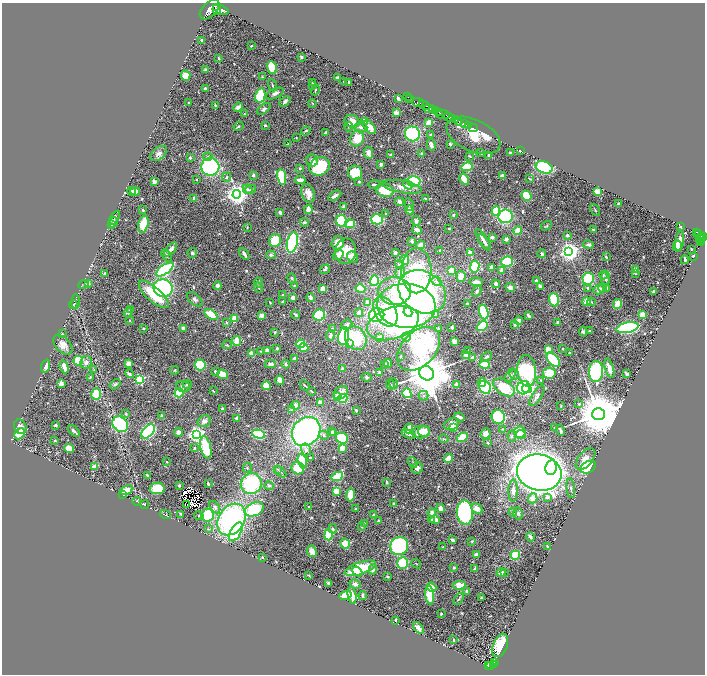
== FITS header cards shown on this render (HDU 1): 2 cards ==
NAXIS1  =                 1405
NAXIS2  =                 1344

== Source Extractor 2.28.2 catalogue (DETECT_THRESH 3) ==
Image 1405 x 1344 px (HDU 1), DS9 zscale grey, zoomed out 1/2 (1 PNG px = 2 x 2 image px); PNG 707 x 676 px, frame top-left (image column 1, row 1343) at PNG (2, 3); each listed source drawn as its Kron ellipse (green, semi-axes under 4 px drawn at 4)
Background 0.891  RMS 0.027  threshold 0.0822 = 3 sigma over >= 5 px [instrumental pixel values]
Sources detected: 644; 19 cannot appear on this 1/2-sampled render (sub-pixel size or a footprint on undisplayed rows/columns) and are neither listed nor drawn; of the other 625, the 500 brightest by FLUX_AUTO listed and drawn (125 fainter detections omitted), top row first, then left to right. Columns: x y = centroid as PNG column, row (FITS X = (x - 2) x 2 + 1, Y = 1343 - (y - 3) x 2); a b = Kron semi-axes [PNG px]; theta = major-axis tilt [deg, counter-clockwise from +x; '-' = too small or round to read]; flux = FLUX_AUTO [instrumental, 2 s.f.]
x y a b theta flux
210 10 12 7 44 13000
217 10 5 2 - 2700
221 10 8 4 -21 7000
202 40 2 2 - 12
251 46 2 2 - 5.5
301 57 2 2 - 12
219 58 2 2 - 7.8
272 67 6 4 -70 120
205 69 3 2 - 7.2
186 76 5 4 - 52
262 77 3 2 - 4.7
338 78 3 3 - 18
344 81 3 2 - 4.2
349 82 3 2 - 20
313 83 3 3 - 4
272 85 6 3 -66 7.1
313 85 4 3 - 12
205 89 3 3 - 15
315 90 5 2 - 5.6
275 93 9 4 25 24
260 96 7 5 78 190
408 97 2 1 - 34
410 98 2 1 - 67
398 99 4 2 - 18
285 101 6 3 42 14
188 103 3 2 - 4.8
312 103 4 3 - 4.8
418 103 6 2 -22 3000
424 105 6 2 -23 2400
215 106 3 2 - 9.6
238 107 5 4 - 26
264 109 8 4 38 12
429 109 4 2 - 690
432 110 4 2 - 450
435 110 3 2 - 550
396 113 4 4 - 20
440 113 3 2 - 670
245 114 2 2 - 3.9
443 115 7 3 -4 1400
449 117 5 2 - 3900
455 120 2 2 - 730
352 121 7 6 - 54
365 121 3 2 - 140
459 121 4 2 - 2000
428 123 4 3 - 99
464 124 2 1 - 360
265 125 2 2 - 7.9
239 126 5 3 - 6.4
468 126 2 1 - 230
349 127 5 3 - 7.1
361 127 7 5 -2 19
369 127 8 5 -50 80
473 128 5 1 - 96
306 131 5 3 - 6.7
326 133 3 3 - 11
412 134 7 7 - 420
431 135 4 3 - 9.1
473 135 28 16 -25 380
296 138 2 2 - 4
357 138 8 6 64 95
288 144 4 2 - 4.8
450 144 2 2 - 25
431 145 6 3 -78 20
520 151 2 2 - 10
159 153 9 6 38 22
369 153 6 4 -83 31
481 153 2 2 - 6.2
510 153 2 2 - 8.6
421 154 4 3 - 11
390 155 3 3 - 8.2
489 155 3 2 - 16
470 156 4 3 - 5.1
208 157 4 4 - 9.9
190 158 2 2 - 13
312 161 6 6 - 20
381 164 3 3 - 12
320 166 10 9 - 250
210 167 9 9 - 700
467 167 5 3 - 160
544 167 9 6 -23 450
300 168 2 2 - 12
355 173 7 7 - 150
253 175 3 3 - 9.4
502 176 3 3 - 36
227 177 4 3 - 7.8
282 177 8 4 -80 160
464 179 6 3 -60 73
530 179 4 2 - 4.3
196 180 2 2 - 6.9
300 180 5 3 - 32
359 181 2 2 - 10
414 181 6 5 - 300
154 182 3 3 - 29
374 184 7 2 2 10
408 185 5 4 - 19
402 187 20 6 -10 57
248 189 5 4 - 11
250 189 6 3 16 11
385 190 9 6 -21 120
132 191 4 3 - 18
135 192 5 4 - 16
597 192 4 3 - 42
308 193 10 6 -71 41
237 194 4 4 - 4600
335 196 7 3 30 18
526 196 5 4 - 200
194 198 3 2 - 14
426 198 4 2 - 6.1
399 202 4 4 - 22
409 204 7 3 -67 8.6
619 204 3 2 - 21
343 207 3 2 - 14
308 209 4 2 - 50
143 210 3 2 - 8.1
410 210 4 4 - 55
595 210 6 2 -59 4.1
496 211 5 4 - 200
280 213 4 2 - 12
386 214 3 3 - 4.6
453 215 3 2 - 5.3
505 216 7 6 - 370
115 218 8 2 59 8.8
377 219 6 5 - 300
342 221 6 5 - 310
416 221 5 4 - 15
113 222 6 3 58 9.6
304 222 4 4 - 8.8
112 224 4 2 - 4.1
143 224 8 5 75 120
350 224 5 4 - 150
546 226 6 3 31 6.4
247 227 4 2 - 4.4
681 227 3 3 - 4.2
449 228 3 2 - 4.8
417 230 5 3 - 31
593 230 2 2 - 5.8
518 231 4 3 - 110
697 232 3 2 - 330
699 234 2 2 - 200
567 235 4 3 - 13
703 236 2 2 - 780
492 237 3 3 - 13
701 237 2 2 - 590
699 238 2 1 - 70
506 239 4 3 - 13
275 240 6 6 - 180
483 240 13 3 -58 29
701 240 5 2 - 250
412 241 4 3 - 15
680 241 11 3 81 69
292 242 10 5 77 730
484 242 9 3 -52 21
700 242 3 2 - 110
338 243 7 6 - 66
421 245 4 4 - 36
588 245 5 4 - 16
677 246 5 4 - 39
171 249 8 3 49 26
691 249 2 2 - 4.5
440 250 3 3 - 7.6
346 251 13 10 82 100
569 251 4 4 - 3600
192 253 5 4 - 11
395 253 3 3 - 13
470 253 4 3 - 42
244 254 6 2 -57 21
542 254 4 2 - 13
166 255 6 3 -54 13
271 255 5 4 - 8.8
338 255 6 4 37 38
693 256 2 2 - 10
352 257 6 5 - 41
606 257 3 2 - 8.1
405 260 5 3 - 120
685 260 4 2 - 12
507 262 6 5 - 220
399 265 4 3 - 6
475 267 6 4 81 310
491 267 2 2 - 41
165 269 10 4 35 480
325 269 5 3 - 8.3
635 269 3 3 - 27
451 270 4 4 - 80
502 270 3 3 - 57
416 271 22 15 90 660
400 273 6 5 - 21
105 274 3 3 - 16
635 274 4 3 - 4.1
603 275 4 3 - 5.5
461 276 6 4 85 48
292 278 5 3 - 5.7
588 278 6 6 - 220
605 278 7 4 83 17
374 281 5 4 - 310
436 281 5 4 - 12
536 281 3 3 - 9
258 282 5 3 - 10
476 282 7 3 -4 40
83 284 5 2 - 4.3
88 284 4 3 - 11
496 284 4 3 - 30
294 285 3 2 - 3.9
218 286 4 3 - 16
540 286 3 2 - 12
510 287 5 3 - 20
163 288 9 8 - 630
259 288 5 3 - 6.5
323 288 3 3 - 44
588 288 4 3 - 7.3
602 288 4 4 - 7.8
606 288 3 3 - 8.2
360 289 5 4 - 170
599 289 5 5 - 26
394 291 16 14 -4 200
477 291 6 3 61 13
654 291 3 2 - 10
422 292 25 20 -33 610
154 294 19 7 -41 190
283 295 3 3 - 5.6
293 298 3 3 - 24
310 298 4 4 - 20
195 299 9 5 -41 16
554 300 7 4 -72 170
586 301 4 3 - 50
76 302 7 2 86 6.3
283 302 3 3 - 7.8
368 302 3 2 - 42
591 302 4 3 - 5.3
270 303 2 2 - 5
467 304 3 2 - 5.5
618 304 5 3 - 81
73 305 4 3 - 4.4
406 306 29 22 -4 2200
130 310 2 2 - 13
385 312 16 10 -62 210
408 312 5 4 - 140
484 312 7 4 -72 340
128 313 5 4 - 12
359 313 4 3 - 22
211 314 7 4 -34 95
435 314 3 3 - 17
295 315 4 2 - 11
319 315 6 5 - 330
377 315 8 7 - 410
528 315 4 2 - 12
642 315 3 3 - 70
262 316 4 4 - 25
234 319 4 3 - 83
519 320 4 4 - 20
130 321 4 3 - 6.4
558 322 3 3 - 13
226 323 3 3 - 5.4
393 323 27 15 18 820
347 325 5 5 - 14
515 325 4 3 - 11
482 326 6 4 39 190
452 327 3 2 - 8.6
143 328 2 2 - 10
183 328 3 3 - 17
332 328 4 3 - 5.2
627 328 11 5 11 580
438 329 4 3 - 7.7
583 331 5 4 - 9.7
590 331 3 2 - 11
275 332 3 2 - 8.6
62 334 3 3 - 6.9
330 335 5 3 - 17
343 336 9 5 78 650
406 337 4 4 - 9.2
356 338 12 10 -57 250
380 338 4 3 - 48
237 341 5 4 - 56
454 341 4 3 - 51
349 343 3 3 - 14
300 344 4 4 - 130
63 345 11 7 -46 37
227 345 5 3 - 5.3
277 348 3 3 - 6.8
304 348 5 3 - 70
419 349 25 17 47 690
563 349 2 2 - 5
267 350 3 3 - 32
548 350 3 3 - 99
261 351 3 3 - 4.3
467 351 3 3 - 10
569 353 3 3 - 4.5
252 354 3 3 - 67
466 355 4 3 - 19
401 357 2 2 - 4.8
486 357 6 3 36 12
294 358 4 2 - 8.6
472 358 3 3 - 19
553 360 8 5 -51 300
78 361 5 4 - 170
86 362 6 5 - 21
129 363 3 3 - 49
388 363 4 4 - 20
270 364 6 4 1 23
286 364 4 3 - 9.1
384 364 4 3 - 4.9
485 364 5 3 - 120
200 365 5 5 - 220
46 366 6 4 70 32
64 367 6 3 -72 36
609 368 10 4 -73 43
342 369 3 3 - 6.6
94 370 3 3 - 4.3
175 370 4 3 - 4.7
527 371 15 9 -84 740
596 371 10 7 86 580
215 372 3 3 - 16
379 373 3 2 - 19
426 373 7 7 - 32000
549 373 6 6 - 110
129 374 5 3 - 10
223 374 5 4 - 76
627 374 4 2 - 10
510 375 8 4 56 12
514 375 5 4 - 10
90 377 4 3 - 6.6
366 377 5 3 - 7.5
140 379 3 3 - 610
280 380 5 3 - 62
541 380 2 2 - 8.8
482 382 4 3 - 44
61 383 4 3 - 23
115 384 6 4 40 10
187 384 4 3 - 7.5
393 384 5 2 - 4.9
305 385 5 2 - 6.3
390 385 5 3 - 5.9
457 385 3 3 - 31
183 386 7 5 -16 19
266 386 4 4 - 93
485 387 7 5 -51 450
504 387 12 7 -33 200
524 388 7 6 - 430
527 389 5 4 - 140
213 391 3 2 - 4.1
312 391 4 2 - 5
179 393 4 4 - 170
341 393 8 6 32 39
407 393 5 4 - 190
96 394 5 5 - 120
337 396 2 2 - 100
423 396 5 5 - 15
537 396 12 5 57 18
342 398 5 4 - 180
320 402 4 3 - 25
579 404 4 3 - 7.3
296 405 4 3 - 24
561 406 2 2 - 5.3
223 409 2 2 - 64
291 410 4 3 - 6
356 410 2 2 - 6.8
126 414 4 3 - 6.1
598 414 6 6 - 41000
162 416 3 3 - 8.7
460 417 5 2 - 21
498 417 7 6 - 320
237 419 3 3 - 30
204 421 7 5 29 21
120 424 9 6 -44 490
451 424 8 5 23 34
56 425 2 2 - 27
20 427 7 6 - 25
454 428 4 3 - 44
554 428 3 3 - 4.2
409 429 5 3 - 74
503 429 3 3 - 4.8
74 431 7 2 -45 12
148 431 8 5 50 490
424 431 6 5 - 56
560 431 5 2 - 13
178 432 4 4 - 24
306 432 15 13 48 1400
332 432 4 3 - 9.4
421 432 9 6 7 83
520 432 6 5 - 140
333 433 3 3 - 6.4
19 434 6 4 45 100
197 434 4 4 - 2000
258 434 6 4 -19 270
409 434 7 4 -21 16
486 434 5 5 - 29
521 434 5 4 - 82
324 435 5 3 - 7.7
512 436 5 4 - 9.1
462 437 6 4 32 93
342 438 6 5 - 230
444 439 4 2 - 5.5
55 441 3 3 - 5.4
488 443 3 2 - 7.5
206 447 11 5 -76 250
69 448 5 3 - 80
194 448 4 3 - 5.5
342 448 4 3 - 78
306 450 6 5 - 17
310 458 2 2 - 17
448 458 5 3 - 68
585 459 13 7 51 46
302 461 7 4 -74 140
167 462 2 2 - 4.8
413 462 5 2 - 5.5
95 466 3 3 - 66
588 467 8 5 27 310
247 468 5 3 - 7.4
298 468 6 6 - 100
417 468 5 5 - 17
551 468 7 5 83 310
278 469 4 3 - 6.2
280 472 7 2 -43 6.8
539 472 22 18 -11 6800
147 476 3 3 - 13
337 476 6 3 24 240
387 482 4 3 - 4.7
251 483 10 10 - 450
208 484 3 2 - 10
179 485 3 3 - 6.1
269 486 4 4 - 8.3
157 488 7 5 11 140
571 488 10 3 -83 11
126 490 6 3 30 57
336 491 4 4 - 51
513 491 11 4 89 37
123 494 3 3 - 17
350 495 7 3 88 120
547 497 3 2 - 29
533 498 5 5 - 43
137 501 4 3 - 6.1
394 503 3 2 - 4.4
187 504 2 1 - 5.3
145 505 4 3 - 5.1
215 507 7 4 -58 15
309 507 2 2 - 22
441 508 4 3 - 33
477 508 6 4 -43 48
254 509 10 6 22 320
356 509 2 2 - 9.7
513 512 4 3 - 7.1
432 513 4 4 - 23
465 513 12 8 -86 670
518 513 6 5 - 12
165 514 6 3 -20 6.3
181 514 3 3 - 6.8
207 515 6 6 - 200
374 515 3 3 - 9.6
199 516 5 3 - 7
231 519 17 13 56 1100
431 519 3 3 - 7.5
435 520 5 3 - 42
378 521 2 2 - 13
365 524 3 2 - 9.4
362 526 4 3 - 9.3
208 529 4 3 - 4.5
333 529 5 3 - 10
236 532 10 5 58 440
328 535 6 3 -89 130
530 537 4 2 - 15
452 540 3 2 - 18
472 541 3 3 - 7.9
345 544 5 5 - 140
399 546 9 8 - 520
443 547 3 2 - 4.2
548 547 4 2 - 6.7
312 551 6 4 -66 40
476 554 4 3 - 26
515 555 5 4 - 140
262 557 3 2 - 4.9
403 563 6 5 - 220
416 564 5 3 - 4.6
360 568 16 6 18 200
454 568 3 3 - 11
475 568 3 2 - 7.1
373 570 5 4 - 14
357 571 5 4 - 47
504 572 3 2 - 3.9
501 573 4 3 - 29
309 575 4 2 - 4.4
387 577 3 2 - 6.5
329 583 3 3 - 12
355 584 6 4 -15 17
459 585 6 4 4 76
431 587 5 3 - 53
467 591 3 3 - 13
352 595 8 3 -80 61
430 595 9 3 -84 200
345 596 6 4 16 59
363 596 4 2 - 12
481 598 3 3 - 5.9
459 599 6 3 54 7.1
441 614 2 2 - 7.4
395 620 3 2 - 5
418 628 6 3 -49 24
453 640 3 2 - 8.2
500 645 12 7 67 170
494 662 2 1 - 17
493 664 2 2 - 78
491 665 3 2 - 92
488 666 3 2 - 170
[125 fainter detections neither listed nor drawn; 19 sub-pixel or undisplayed-footprint detections neither listed nor drawn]